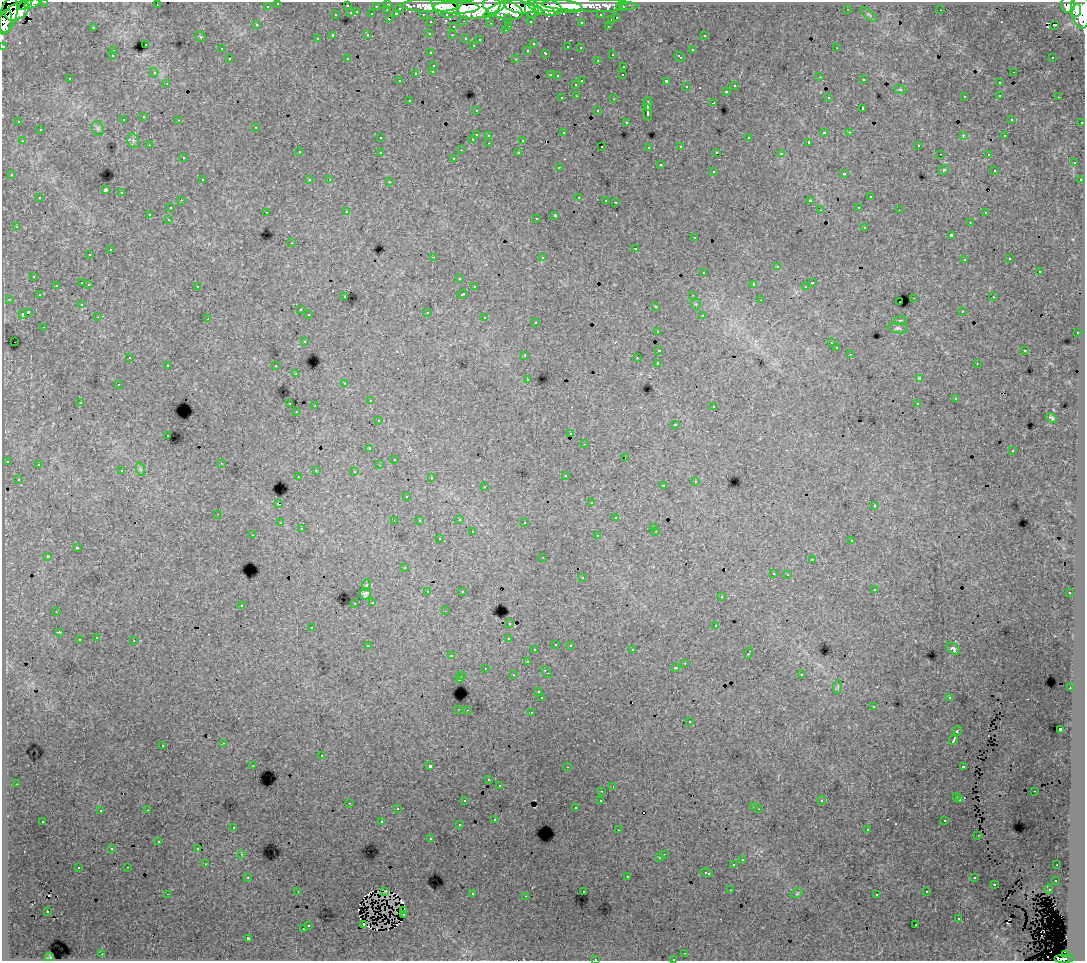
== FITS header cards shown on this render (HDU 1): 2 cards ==
NAXIS1  =                 1083
NAXIS2  =                  959

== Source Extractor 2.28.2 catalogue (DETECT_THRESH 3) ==
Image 1083 x 959 px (HDU 1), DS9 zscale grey, 1 PNG px = 1 image px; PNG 1087 x 963 px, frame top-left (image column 1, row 959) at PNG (2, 2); each listed source drawn as its Kron ellipse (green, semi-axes under 4 px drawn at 4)
Background 129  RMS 1.1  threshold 3.35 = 3 sigma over >= 5 px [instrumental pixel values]
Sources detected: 462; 3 with non-positive FLUX_AUTO (blend fragments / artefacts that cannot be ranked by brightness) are neither listed nor drawn; the other 459 listed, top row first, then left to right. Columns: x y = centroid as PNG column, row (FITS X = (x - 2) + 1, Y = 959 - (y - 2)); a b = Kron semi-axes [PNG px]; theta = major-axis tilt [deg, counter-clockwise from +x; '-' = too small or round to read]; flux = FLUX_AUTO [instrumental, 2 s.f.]
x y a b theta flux
45 2 3 2 - 2300
32 3 8 4 22 38000
278 3 3 3 - 1500
25 4 8 3 37 37000
388 4 3 3 - 3700
157 5 2 2 - 40
590 5 48 6 -1 110000
1068 5 8 7 - 77000
267 6 3 3 - 1200
347 6 3 3 - 880
376 6 3 2 - 910
430 6 28 6 -1 200000
445 6 15 10 -38 160000
558 6 25 7 -6 190000
456 7 23 6 0 370000
519 7 15 6 -11 240000
545 7 17 8 -12 230000
620 7 3 3 - 960
623 7 3 3 - 1600
400 8 3 3 - 670
479 8 22 10 11 440000
503 9 21 9 -18 490000
532 9 9 7 -82 160000
848 9 2 2 - 36
1081 9 19 9 -83 450000
387 10 2 2 - 190
494 10 13 4 32 110000
941 10 2 2 - 47
17 11 13 8 31 140000
538 11 4 3 - 61000
1076 11 6 4 86 120000
357 12 3 2 - 260
351 13 3 3 - 700
372 14 3 3 - 920
396 14 4 3 - 530
423 14 3 2 - 1700
869 14 10 4 -40 150
8 15 18 8 74 200000
336 15 3 3 - 190
601 15 3 3 - 1300
508 18 3 3 - 1100
617 18 3 3 - 570
389 19 3 2 - 370
611 20 3 3 - 360
464 21 3 2 - 310
530 21 3 3 - 1100
5 22 13 6 77 160000
431 22 3 3 - 1700
581 22 3 2 - 80
491 23 3 2 - 86
257 25 4 3 - 84
1054 25 3 2 - 96
509 26 3 2 - 280
608 26 3 2 - 190
93 27 3 2 - 520
453 27 3 3 - 250
505 30 3 2 - 86
430 33 3 3 - 100
368 34 3 3 - 260
452 35 3 3 - 180
704 35 3 2 - 200
333 36 4 3 - 1100
201 37 6 4 -44 93
466 38 3 3 - 300
317 39 3 2 - 74
480 40 3 3 - 180
145 44 3 3 - 210
533 44 3 3 - 73
473 45 3 3 - 130
3 46 3 3 - 3900
568 47 3 3 - 280
580 48 3 2 - 200
836 48 3 2 - 260
221 49 3 2 - 130
528 50 3 3 - 180
692 50 3 3 - 360
113 51 3 2 - 290
431 53 3 3 - 180
546 53 3 3 - 340
612 54 3 2 - 240
112 56 3 3 - 87
680 57 6 3 -42 380
1053 57 3 2 - 150
347 58 3 2 - 43
230 59 3 3 - 240
516 59 3 2 - 550
597 60 3 2 - 110
434 65 3 3 - 280
624 66 3 3 - 330
433 71 3 3 - 260
1013 72 3 2 - 170
154 73 4 3 - 160
416 73 3 3 - 540
550 75 3 2 - 260
623 75 3 2 - 120
558 76 3 2 - 82
820 77 3 2 - 130
70 79 3 2 - 130
864 80 3 2 - 140
400 81 3 2 - 81
582 81 3 2 - 500
666 81 3 3 - 930
167 83 3 2 - 190
999 83 3 3 - 260
576 84 3 3 - 170
735 86 3 3 - 200
686 87 3 3 - 270
900 89 6 4 -20 99
726 91 3 3 - 270
1000 95 3 2 - 310
577 96 3 2 - 190
965 96 3 2 - 61
828 97 3 3 - 140
1059 97 3 2 - 110
562 98 3 3 - 270
614 99 3 2 - 440
409 100 3 2 - 200
714 103 3 3 - 880
648 104 7 3 89 2000
863 108 3 3 - 900
476 110 3 3 - 82
598 111 3 3 - 210
648 112 8 3 -82 1800
144 117 3 3 - 310
1011 119 3 3 - 180
123 120 3 3 - 140
179 120 3 2 - 130
19 122 3 2 - 98
626 122 3 3 - 150
1082 122 3 2 - 460
256 127 3 3 - 210
98 128 8 5 -69 210
40 130 3 3 - 280
824 132 3 2 - 610
849 132 3 2 - 180
564 133 3 3 - 72
476 134 3 3 - 790
489 135 3 3 - 300
963 136 4 3 - 330
1005 136 3 2 - 79
380 138 3 2 - 99
749 138 3 3 - 340
473 139 3 2 - 300
523 140 3 3 - 530
22 141 3 2 - 270
133 141 7 5 -70 180
809 142 3 3 - 110
489 143 3 2 - 220
149 145 3 2 - 150
918 145 3 2 - 110
602 146 2 2 - 70
681 146 3 3 - 180
649 147 3 3 - 170
461 150 2 2 - 54
299 152 3 3 - 270
380 152 3 2 - 280
717 152 3 2 - 130
519 153 3 3 - 150
781 154 4 3 - 1400
940 154 2 2 - 37
988 154 3 2 - 150
183 158 3 2 - 130
454 158 3 3 - 190
1074 163 3 3 - 230
660 165 3 3 - 470
559 167 3 2 - 220
944 170 5 4 - 90
994 170 3 2 - 74
713 171 3 3 - 220
844 173 3 3 - 390
12 175 3 3 - 180
202 180 3 2 - 240
310 180 3 3 - 150
330 180 3 3 - 89
1080 180 3 3 - 170
390 182 3 2 - 240
105 190 3 3 - 7300
121 193 3 3 - 430
579 197 3 2 - 360
870 197 3 3 - 460
40 198 3 3 - 250
181 200 3 2 - 220
606 200 3 2 - 130
810 201 4 3 - 1200
615 202 3 3 - 1200
859 207 3 2 - 170
170 208 3 3 - 200
820 210 2 2 - 52
899 210 2 2 - 110
266 212 3 2 - 190
346 212 4 3 - 120
985 213 3 3 - 210
149 214 3 3 - 1100
555 215 4 3 - 1100
536 218 3 2 - 140
168 219 3 2 - 180
970 222 3 2 - 120
16 226 3 3 - 140
865 227 3 3 - 310
951 235 3 3 - 830
694 238 3 3 - 220
292 243 2 2 - 50
636 248 3 3 - 490
110 250 3 3 - 470
90 255 3 2 - 210
433 257 3 2 - 660
542 257 3 3 - 270
1010 259 3 2 - 110
964 260 3 2 - 180
777 267 3 3 - 540
704 272 3 3 - 290
1039 272 3 3 - 440
34 276 3 3 - 220
459 278 3 2 - 140
82 283 3 3 - 590
813 283 3 3 - 580
89 284 3 3 - 230
754 284 4 3 - 1500
56 285 3 2 - 110
197 286 3 3 - 170
474 287 3 3 - 100
805 287 4 4 - 94
462 294 5 3 - 360
39 295 3 2 - 120
693 295 2 2 - 40
345 297 3 3 - 190
993 297 3 2 - 130
914 298 3 2 - 320
9 299 3 3 - 190
761 300 3 2 - 69
899 302 2 2 - 29
82 304 4 3 - 100
696 304 5 5 - 100
656 306 3 3 - 430
300 310 3 3 - 240
962 311 3 2 - 130
28 312 4 3 - 1500
427 312 3 3 - 580
22 314 3 3 - 620
309 315 3 3 - 250
702 315 3 2 - 200
98 317 2 2 - 58
485 318 3 3 - 320
208 319 3 3 - 75
900 320 6 2 12 67
536 322 3 3 - 140
44 327 3 2 - 130
898 328 10 5 -8 190
658 331 3 3 - 190
1077 333 3 2 - 200
304 341 3 3 - 290
14 342 2 2 - 46
831 343 3 2 - 87
836 348 3 3 - 250
659 350 3 3 - 730
1025 350 3 2 - 450
850 354 3 3 - 120
525 355 3 3 - 240
130 357 3 2 - 81
637 358 3 3 - 98
658 363 3 3 - 2100
977 364 2 2 - 60
168 365 3 2 - 220
276 366 3 3 - 310
296 374 3 2 - 100
528 379 3 2 - 140
919 379 4 3 - 2000
345 383 3 3 - 190
118 385 3 2 - 150
955 399 3 3 - 190
370 401 3 3 - 170
80 402 3 3 - 160
290 404 3 2 - 440
917 404 3 3 - 280
315 406 2 2 - 410
714 406 3 3 - 210
296 412 2 2 - 57
1051 418 6 4 -40 130
378 421 3 3 - 160
676 424 3 3 - 390
571 434 3 3 - 190
168 435 3 2 - 200
585 444 3 2 - 180
370 449 3 2 - 160
1013 451 3 3 - 150
625 457 3 2 - 43
394 459 2 2 - 53
7 461 3 3 - 250
222 463 3 2 - 220
38 465 3 2 - 88
379 465 3 2 - 100
140 469 7 4 -71 160
316 470 3 3 - 180
122 471 3 3 - 190
354 471 3 3 - 220
565 475 3 3 - 310
298 476 2 2 - 69
431 478 4 3 - 110
18 479 3 3 - 250
695 481 3 2 - 150
485 486 3 2 - 200
663 486 3 3 - 260
407 496 3 3 - 140
591 503 3 2 - 98
278 504 3 3 - 710
874 506 3 3 - 150
218 514 3 2 - 210
616 518 3 3 - 280
459 519 3 3 - 290
394 521 2 2 - 44
419 521 3 3 - 110
525 522 3 2 - 200
280 523 3 2 - 140
654 527 3 3 - 150
301 529 3 2 - 110
656 531 3 2 - 230
472 532 3 2 - 320
253 535 3 2 - 110
598 536 3 3 - 300
439 539 3 3 - 170
852 540 3 3 - 280
77 548 3 3 - 720
48 556 3 3 - 1300
543 557 3 2 - 120
812 559 4 2 - 63
404 568 3 2 - 94
773 573 3 3 - 170
788 574 3 2 - 220
582 578 3 3 - 290
366 585 6 3 70 73
874 589 3 3 - 220
462 591 3 3 - 150
428 592 3 3 - 210
1070 593 3 2 - 160
365 594 6 5 - 260
721 597 3 2 - 150
373 602 3 3 - 210
355 603 3 2 - 69
241 605 3 3 - 250
56 611 3 2 - 94
445 611 2 2 - 43
510 623 3 3 - 240
716 626 3 3 - 520
312 627 3 3 - 210
59 632 3 2 - 180
96 638 3 2 - 290
509 638 3 3 - 670
79 640 3 3 - 370
134 641 3 3 - 520
556 644 3 2 - 230
570 645 3 2 - 230
368 646 3 3 - 170
953 649 7 5 -41 180
535 650 3 3 - 150
632 650 3 2 - 210
748 653 5 2 - 570
451 656 3 2 - 170
527 662 3 3 - 350
685 663 3 2 - 190
485 668 2 2 - 170
675 668 3 3 - 190
546 672 6 3 -53 700
801 674 3 3 - 290
513 675 3 3 - 240
462 676 3 2 - 180
459 679 3 3 - 1000
838 687 7 4 88 150
1070 688 3 2 - 200
539 692 3 3 - 240
949 697 3 3 - 170
542 698 3 3 - 1500
873 707 3 2 - 200
459 709 3 2 - 280
467 710 3 2 - 230
531 712 3 2 - 250
689 722 3 3 - 380
1060 729 3 3 - 1900
957 731 5 3 - 780
954 740 5 3 - 2800
224 743 3 2 - 240
163 745 3 3 - 390
321 756 3 2 - 400
253 766 3 2 - 75
430 766 3 3 - 3000
963 766 4 3 - 520
567 767 3 2 - 88
489 780 3 3 - 200
16 784 3 2 - 71
499 785 3 2 - 93
613 787 3 2 - 83
602 791 3 2 - 190
1034 791 2 2 - 62
957 797 3 3 - 330
960 799 4 3 - 220
601 800 3 3 - 130
465 801 3 2 - 190
822 801 4 4 - 120
349 803 3 2 - 190
753 807 3 2 - 150
576 808 3 3 - 160
397 809 3 2 - 200
759 809 2 2 - 39
147 810 3 2 - 340
100 811 3 3 - 200
495 819 3 2 - 110
43 821 3 2 - 170
945 821 3 3 - 250
382 822 3 3 - 700
459 825 3 2 - 160
233 827 3 2 - 170
867 829 3 2 - 130
618 830 3 2 - 66
978 836 3 2 - 99
431 839 3 3 - 200
159 841 3 3 - 190
198 848 3 2 - 120
112 849 3 3 - 110
242 854 3 3 - 220
664 854 2 2 - 190
660 858 3 3 - 140
742 860 3 3 - 250
206 864 3 2 - 160
734 865 3 3 - 970
1057 865 3 2 - 79
128 867 3 2 - 170
78 868 3 3 - 300
707 873 6 3 -16 690
627 876 3 3 - 440
248 877 3 2 - 220
974 878 3 3 - 320
1055 880 3 3 - 200
995 884 3 3 - 380
1049 889 4 3 - 430
730 890 3 2 - 74
298 891 3 2 - 45
385 891 3 2 - 65
583 891 2 2 - 48
927 892 3 3 - 270
797 893 6 4 31 110
167 894 3 2 - 720
472 894 3 3 - 440
877 894 2 2 - 60
526 896 3 2 - 90
47 911 2 2 - 66
404 911 4 3 - 110
403 915 3 2 - 91
959 919 3 3 - 260
308 925 3 3 - 310
363 925 3 2 - 110
916 925 3 2 - 170
303 929 3 2 - 280
248 938 3 3 - 1100
685 953 3 2 - 130
102 954 2 2 - 360
1065 955 4 3 - 27000
49 957 5 3 - 120
595 959 3 2 - 450
673 959 3 2 - 100
1064 959 10 4 0 72000
At the frame edge (FLAGS 8, measured only in part): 9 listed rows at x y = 45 2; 32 3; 278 3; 25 4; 5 22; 3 46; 595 959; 673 959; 1064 959
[3 non-positive-flux detections neither listed nor drawn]